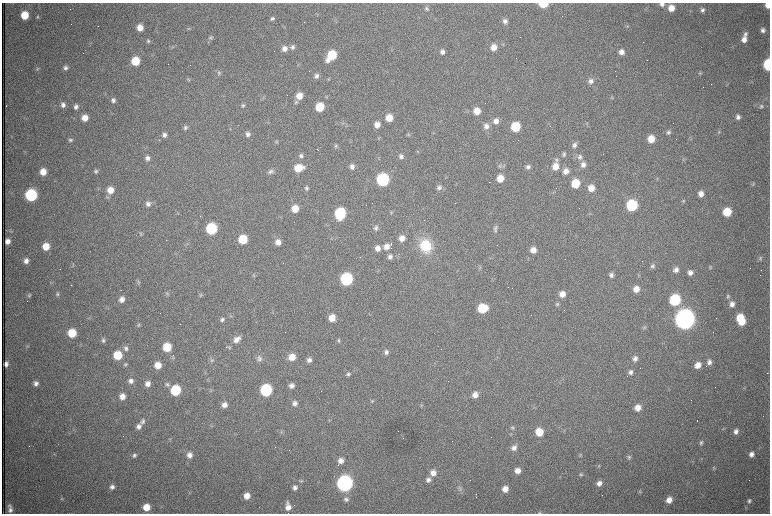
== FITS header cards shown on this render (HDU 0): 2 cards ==
NAXIS1  =                 1536 /fastest changing axis
NAXIS2  =                 1023 /next to fastest changing axis

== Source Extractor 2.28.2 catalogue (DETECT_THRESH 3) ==
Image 1536 x 1023 px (HDU 0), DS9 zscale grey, zoomed out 1/2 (1 PNG px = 2 x 2 image px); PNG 772 x 516 px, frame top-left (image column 1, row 1022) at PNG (2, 3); no overlay
Background 983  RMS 15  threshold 45.4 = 3 sigma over >= 5 px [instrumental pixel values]
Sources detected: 310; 69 cannot appear on this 1/2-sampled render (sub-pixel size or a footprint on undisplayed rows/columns) and are not listed; the other 241 listed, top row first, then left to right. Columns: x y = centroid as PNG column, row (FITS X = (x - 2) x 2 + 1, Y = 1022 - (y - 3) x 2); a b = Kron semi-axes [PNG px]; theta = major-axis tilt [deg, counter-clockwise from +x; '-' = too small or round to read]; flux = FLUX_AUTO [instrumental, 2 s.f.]
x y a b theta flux
543 4 6 4 2 1.2e+05
662 4 6 5 - 1.0e+04
768 5 5 4 - 2.3e+04
671 8 7 6 - 3.5e+04
427 9 6 5 - 6.9e+03
702 10 6 6 - 1.0e+04
25 15 6 6 - 6.8e+04
37 17 5 5 - 5.1e+03
272 19 5 4 - 7.2e+03
336 21 4 2 - 2.3e+03
505 21 6 6 - 1.3e+04
627 26 5 4 - 3.8e+03
140 28 5 5 - 3.1e+04
189 28 5 4 - 4.1e+03
763 30 6 5 - 1.2e+04
745 34 7 6 - 1.2e+04
210 38 6 5 - 6.4e+03
744 39 8 6 79 2.5e+04
148 41 5 5 - 6.1e+03
173 47 4 2 - 2.9e+03
292 47 7 6 - 1.0e+04
494 47 7 6 - 3.1e+04
284 48 7 6 - 1.9e+04
442 52 6 6 - 1.4e+04
621 52 6 6 - 1.8e+04
332 55 9 6 53 1.3e+05
135 61 6 6 - 9.1e+04
190 65 2 1 - 9.9e+04
768 65 7 5 -88 2.3e+05
66 68 6 6 - 1.1e+04
38 69 6 4 36 4.9e+03
219 73 6 5 - 6.2e+03
700 73 5 4 - 4.5e+03
317 76 6 5 - 9.6e+03
328 79 4 3 - 3.1e+03
188 80 5 4 - 4.6e+03
591 81 7 6 - 1.4e+04
299 96 7 6 - 3.4e+04
263 98 5 3 - 3.3e+03
611 98 6 2 -6 2.1e+03
113 100 6 5 - 1.1e+04
296 102 7 5 62 6.1e+03
63 105 6 5 - 1.3e+04
243 105 6 5 - 7.0e+03
761 106 6 5 - 7.2e+03
76 107 6 5 - 1.1e+04
320 107 6 6 - 9.6e+04
477 111 7 6 - 4.4e+04
738 117 5 5 - 1.2e+04
85 118 6 6 - 3.2e+04
389 118 7 6 - 4.6e+04
496 121 7 6 - 1.8e+04
587 124 5 3 - 3.1e+03
377 125 6 6 - 2.4e+04
486 126 7 7 - 1.7e+04
185 127 6 6 - 8.1e+03
515 127 6 6 - 1.4e+05
668 132 6 5 - 6.8e+03
719 132 5 4 - 4.0e+03
248 134 6 6 - 1.1e+04
164 135 6 5 - 1.1e+04
408 135 5 4 - 4.3e+03
379 138 4 3 - 2.9e+03
651 139 7 6 - 4.5e+04
70 140 6 5 - 7.4e+03
574 145 6 6 - 1.1e+04
335 146 5 5 - 5.2e+03
317 149 2 1 - 4.2e+03
417 151 4 3 - 2.7e+03
564 154 6 5 - 6.6e+03
301 156 6 6 - 8.8e+03
401 156 6 5 - 1.0e+04
580 157 8 7 - 1.3e+04
147 158 6 5 - 1.2e+04
556 160 7 5 -86 7.6e+03
583 165 7 7 - 1.6e+04
352 166 6 5 - 1.3e+04
499 166 6 5 - 6.7e+03
504 166 6 5 - 6.2e+03
555 166 8 7 - 3.3e+04
528 167 6 5 - 9.5e+03
298 168 8 7 - 7.5e+04
96 171 5 5 - 6.9e+03
272 171 7 5 -38 7.7e+03
566 171 7 6 - 2.0e+04
43 172 6 6 - 3.8e+04
270 172 7 6 - 9.2e+03
500 178 6 6 - 4.4e+04
657 179 5 3 - 3.3e+03
383 180 7 7 - 4.9e+05
489 182 2 1 - 1.7e+03
575 183 6 6 - 8.5e+04
753 184 5 5 - 5.5e+03
439 187 7 6 - 1.1e+04
306 188 6 5 - 7.0e+03
591 188 6 6 - 3.5e+04
110 190 7 7 - 3.7e+04
701 194 6 5 - 2.0e+04
31 195 7 7 - 3.8e+05
108 197 7 4 0 5.5e+03
683 201 5 4 - 3.6e+03
148 204 7 6 - 1.4e+04
632 205 7 6 - 2.7e+05
295 209 6 6 - 4.8e+04
727 212 6 6 - 8.5e+04
178 213 3 2 - 2.4e+03
340 213 7 6 - 2.8e+05
391 213 5 4 - 3.5e+03
424 220 2 1 - 6.6e+02
376 228 6 6 - 9.6e+03
211 229 7 6 - 2.9e+05
495 229 10 5 80 9.3e+03
141 233 5 5 - 5.5e+03
402 238 7 6 - 2.7e+04
243 239 6 6 - 1.1e+05
7 241 5 4 - 1.7e+04
278 242 6 6 - 2.5e+04
391 244 3 2 - 2.3e+03
46 246 6 6 - 5.1e+04
386 246 7 6 - 2.5e+04
425 246 15 12 -72 1.2e+05
378 248 7 6 - 2.0e+04
533 250 6 6 - 2.4e+04
390 257 6 6 - 1.1e+04
760 258 6 5 - 7.3e+03
26 261 6 5 - 1.7e+04
72 266 5 3 - 4.1e+03
652 266 5 5 - 7.5e+03
479 267 5 4 - 3.9e+03
710 267 6 3 57 4.1e+03
676 270 6 5 - 1.3e+04
690 272 6 6 - 1.6e+04
254 275 5 3 - 3.8e+03
611 275 6 5 - 1.0e+04
346 279 7 7 - 4.5e+05
138 282 7 4 -71 5.2e+03
51 283 4 2 - 2.5e+03
71 285 2 1 - 2.9e+03
636 289 6 6 - 3.0e+04
58 294 6 5 - 5.6e+03
167 294 8 4 -89 6.4e+03
562 294 7 6 - 2.7e+04
29 295 5 5 - 4.9e+03
201 295 6 4 74 5.3e+03
728 296 6 5 - 7.0e+03
122 299 6 5 - 1.8e+04
675 300 7 6 - 2.8e+05
557 304 5 5 - 5.3e+03
732 304 7 6 - 1.9e+04
482 308 7 6 - 1.2e+05
273 312 4 2 - 2.2e+03
332 318 6 6 - 3.9e+04
740 318 7 6 - 8.1e+04
685 319 8 7 - 4.7e+06
222 320 6 5 - 7.8e+03
742 322 6 5 - 5.6e+04
138 325 5 4 - 4.4e+03
644 328 6 4 53 4.6e+03
72 333 6 6 - 8.6e+04
237 339 9 6 41 2.3e+04
103 340 5 5 - 6.6e+03
338 340 5 5 - 5.5e+03
27 346 5 2 - 2.5e+03
167 347 6 6 - 9.4e+04
126 348 7 6 - 1.1e+04
229 348 5 4 - 4.6e+03
386 352 6 6 - 1.2e+04
117 355 7 6 - 9.8e+04
173 355 2 2 - 1.6e+03
292 357 7 7 - 4.2e+04
173 358 6 3 71 3.2e+03
259 358 9 8 - 1.4e+04
635 359 6 6 - 1.3e+04
212 360 8 6 65 8.3e+03
309 360 6 6 - 1.3e+04
709 362 6 5 - 1.3e+04
6 364 5 4 - 1.2e+04
125 364 5 5 - 5.6e+03
158 365 6 6 - 3.9e+04
698 365 7 6 - 3.0e+04
630 372 6 5 - 1.1e+04
348 374 6 6 - 8.4e+03
131 381 6 6 - 1.4e+04
36 383 5 5 - 1.2e+04
148 384 6 5 - 1.8e+04
167 384 6 6 - 8.0e+03
291 385 6 6 - 1.5e+04
175 390 6 6 - 2.0e+05
211 390 5 3 - 3.1e+03
266 390 7 6 - 3.7e+05
475 395 6 5 - 2.3e+04
122 396 6 6 - 2.6e+04
372 401 5 4 - 4.1e+03
295 403 6 5 - 1.3e+04
224 405 6 5 - 1.9e+04
421 405 5 3 - 3.2e+03
637 408 6 6 - 3.1e+04
329 420 4 3 - 2.9e+03
142 421 7 6 - 9.8e+03
697 421 2 1 - 2.2e+03
139 426 7 6 - 1.4e+04
211 426 4 3 - 2.6e+03
513 428 6 6 - 6.3e+03
723 428 4 2 - 2.4e+03
736 431 6 5 - 1.4e+04
281 432 5 3 - 4.1e+03
539 432 6 6 - 6.9e+04
170 439 5 2 - 2.4e+03
701 443 6 5 - 6.6e+03
514 448 7 6 - 1.6e+04
54 454 4 3 - 2.7e+03
751 454 6 6 - 1.6e+04
134 455 6 5 - 8.6e+03
190 455 7 7 - 2.0e+04
580 455 4 4 - 3.2e+03
629 457 7 5 82 7.6e+03
341 461 7 6 - 2.2e+04
599 466 5 3 - 3.4e+03
714 468 5 4 - 3.3e+03
517 470 6 6 - 2.5e+04
433 473 7 7 - 2.5e+04
581 475 5 5 - 6.1e+03
428 480 7 6 - 1.4e+04
301 481 5 5 - 4.8e+03
345 483 7 7 - 1.6e+06
599 483 6 5 - 1.8e+04
112 487 6 5 - 1.3e+04
295 488 6 6 - 1.2e+04
460 489 7 6 - 8.7e+03
505 489 7 6 - 3.0e+04
639 492 5 4 - 3.8e+03
476 494 2 1 - 1.9e+03
247 496 6 6 - 3.0e+04
62 499 5 5 - 4.9e+03
346 499 6 5 - 8.1e+03
669 500 6 5 - 2.8e+04
749 501 7 6 - 9.6e+03
146 507 6 6 - 4.9e+04
288 507 11 6 -82 2.9e+04
10 510 8 5 -69 1.4e+04
539 513 6 4 7 4.7e+03
At the frame edge (FLAGS 8, measured only in part): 5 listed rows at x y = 543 4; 662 4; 768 5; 768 65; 539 513
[69 sub-pixel or undisplayed-footprint detections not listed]